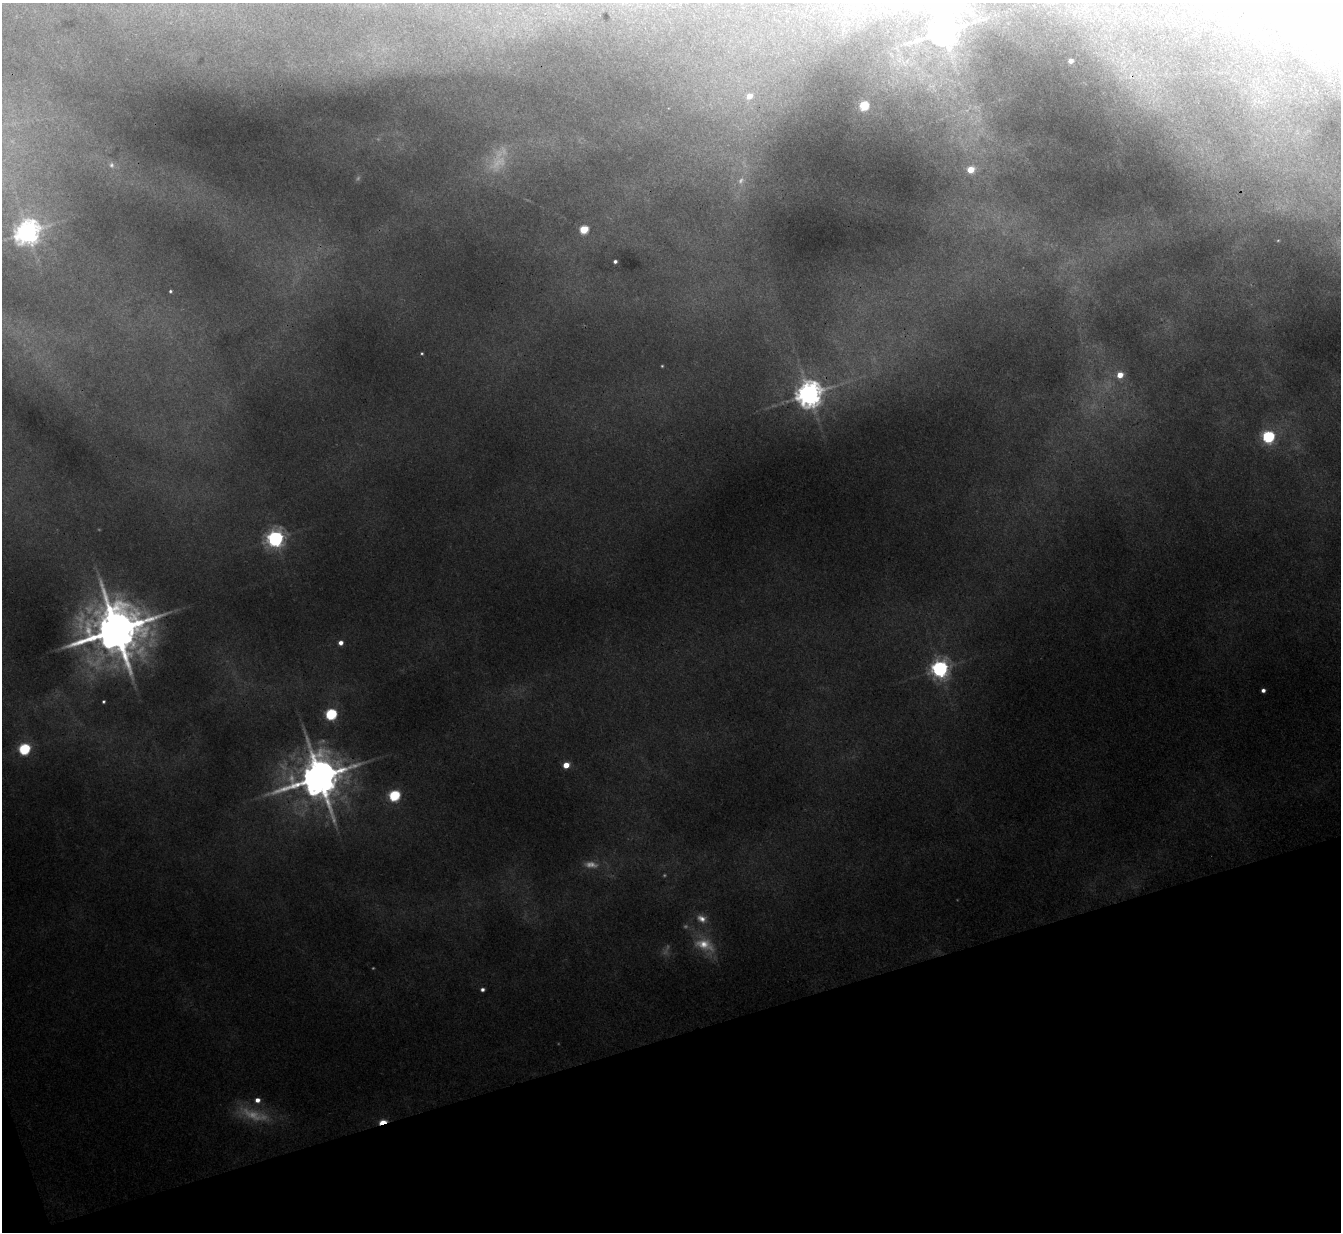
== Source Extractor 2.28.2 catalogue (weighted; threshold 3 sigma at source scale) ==
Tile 14 of 4 x 4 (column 2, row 4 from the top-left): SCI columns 1341-2679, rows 147-1376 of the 5356 x 5341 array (HDU 1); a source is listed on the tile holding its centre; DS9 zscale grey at full resolution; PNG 1343 x 1234 px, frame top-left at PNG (2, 3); no overlay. Shown black and unused: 16% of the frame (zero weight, under 3 of 4 exposures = <1% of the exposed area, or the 3 px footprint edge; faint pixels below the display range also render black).
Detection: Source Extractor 2.28.2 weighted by HDU 2 'WHT'; one run over the whole footprint, this tile lists its part. Background 0.103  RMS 0.0075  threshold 0.0338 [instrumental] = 3 sigma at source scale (4.5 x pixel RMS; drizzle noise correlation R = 1.50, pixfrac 1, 0.05/0.05 arcsec/px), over >= 5 px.
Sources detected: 37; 8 too faint to see at this stretch — not listed; the other 29 listed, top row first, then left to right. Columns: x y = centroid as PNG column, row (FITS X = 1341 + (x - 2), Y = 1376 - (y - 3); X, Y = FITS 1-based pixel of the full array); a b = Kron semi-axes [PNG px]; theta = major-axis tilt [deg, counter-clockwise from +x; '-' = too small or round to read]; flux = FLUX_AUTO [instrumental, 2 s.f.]
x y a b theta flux
1321 17 54 21 -54 75
943 32 8 8 - 980
1070 61 4 4 - 4.4
749 96 7 6 - 8.7
864 106 5 5 - 42
111 165 7 6 - 1.8
971 170 6 5 - 16
584 229 5 5 - 32
27 232 9 7 37 730
615 261 4 3 - 1.9
170 291 4 3 - 1
1120 375 6 5 - 10
809 394 8 7 - 920
1268 437 6 6 - 110
275 538 6 6 - 310
116 630 15 13 22 4300
341 643 5 5 - 3.8
940 669 6 6 - 330
1263 690 4 3 - 2.7
103 702 3 3 - 1
331 714 6 5 - 89
24 749 6 5 - 89
566 765 5 4 - 10
319 777 13 11 30 2900
394 795 6 5 - 78
702 919 12 9 -28 5.7
482 989 5 4 - 2.2
257 1100 6 5 - 4.5
382 1122 7 3 20 21
Overlapping masked pixels (flux is a lower limit): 1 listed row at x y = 382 1122
Isophote crosses this tile's border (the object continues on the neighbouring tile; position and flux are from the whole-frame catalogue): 1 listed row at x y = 1321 17